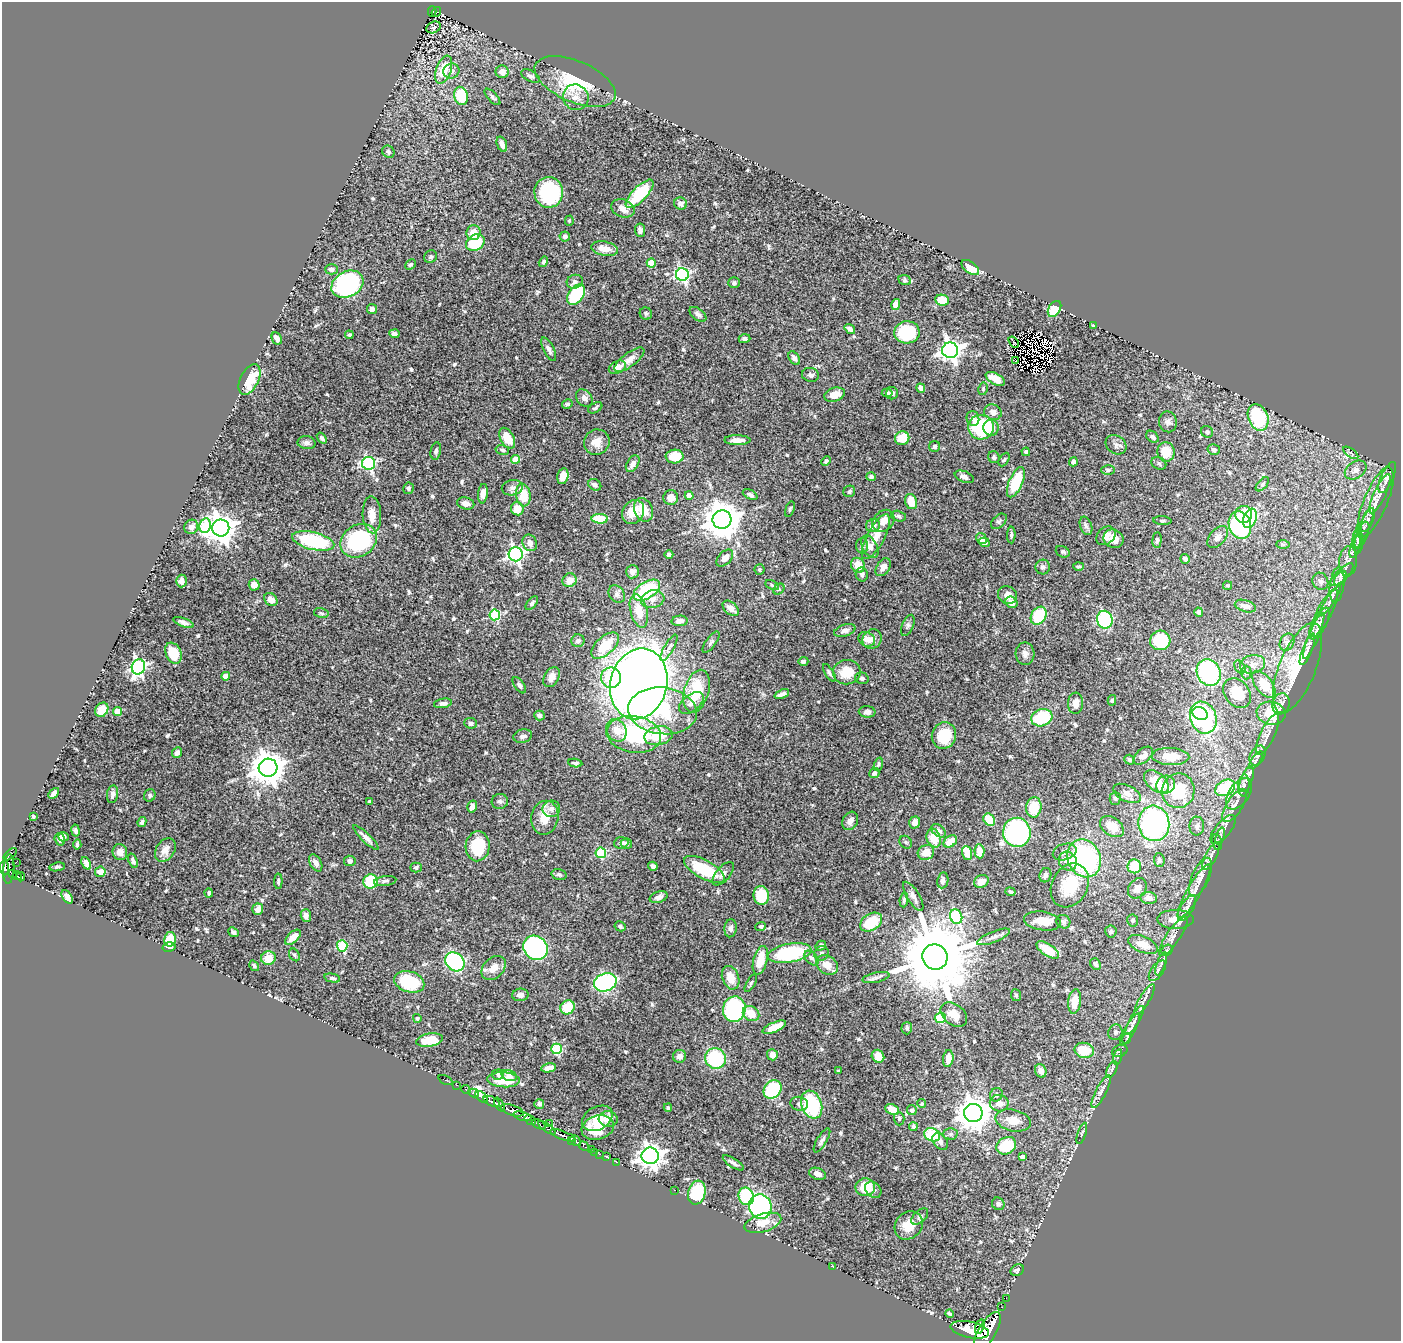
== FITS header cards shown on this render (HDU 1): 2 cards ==
NAXIS1  =                 1399
NAXIS2  =                 1339

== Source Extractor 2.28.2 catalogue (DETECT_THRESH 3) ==
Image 1399 x 1339 px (HDU 1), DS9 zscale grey, 1 PNG px = 1 image px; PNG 1403 x 1343 px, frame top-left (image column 1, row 1339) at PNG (2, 2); each listed source drawn as its Kron ellipse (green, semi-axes under 4 px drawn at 4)
Background 0.424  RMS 0.021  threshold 0.0624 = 3 sigma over >= 5 px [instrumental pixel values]
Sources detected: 613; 13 with non-positive FLUX_AUTO (blend fragments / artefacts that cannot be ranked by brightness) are neither listed nor drawn; of the other 600, the 500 brightest by FLUX_AUTO listed and drawn (100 fainter detections omitted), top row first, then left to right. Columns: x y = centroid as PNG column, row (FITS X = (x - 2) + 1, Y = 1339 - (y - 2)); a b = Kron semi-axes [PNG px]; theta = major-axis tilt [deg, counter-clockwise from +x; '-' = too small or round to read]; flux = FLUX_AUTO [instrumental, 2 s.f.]
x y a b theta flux
432 11 5 4 - 80
436 12 5 3 - 40
434 27 7 5 25 2.6
444 70 15 7 70 37
451 71 8 7 - 4.7
502 72 6 6 - 9.8
531 76 10 5 -28 4.3
575 82 43 20 -23 73
461 96 9 7 -73 51
492 97 10 4 -47 3.5
576 97 13 12 - 13
502 144 8 5 -70 7.7
388 152 6 5 - 3
549 192 15 14 - 120
640 194 18 7 46 72
681 203 6 6 - 6.7
623 208 12 8 -21 12
569 221 5 4 - 2.2
640 230 7 5 -83 4.3
474 233 7 7 - 15
565 236 5 5 - 3.6
475 243 10 7 31 57
604 249 13 7 -11 14
430 257 7 6 - 2.9
543 262 5 4 - 2.6
651 263 4 4 - 36
410 265 6 4 44 2.7
970 267 10 5 -38 20
331 269 6 5 - 4.6
682 275 6 6 - 280
905 280 6 5 - 2.4
575 282 8 7 - 5
734 283 6 5 - 3.1
347 284 17 12 28 240
576 295 11 7 52 93
942 300 7 5 -10 24
896 304 5 4 - 11
372 309 5 5 - 5.1
1054 309 9 5 57 39
646 314 6 6 - 2.9
698 314 10 5 -38 5.1
1093 325 3 3 - 3
850 329 6 4 -36 4.6
907 332 13 11 6 66
394 334 5 3 - 4.7
349 335 4 3 - 2.8
277 338 6 4 -63 6.3
744 339 6 4 1 3.9
1014 342 6 3 -51 12
549 349 13 5 -63 5.8
950 350 8 8 - 830
794 358 7 5 -57 4.8
629 360 18 7 37 12
1015 361 3 2 - 2.9
617 367 9 6 26 13
810 375 8 7 - 4.5
249 379 16 9 64 46
995 379 10 5 -28 18
921 388 5 4 - 8
983 389 6 4 79 2.3
887 393 5 4 - 2.4
892 393 6 6 - 3.5
835 395 10 7 17 16
584 398 10 7 -51 6.9
567 404 5 4 - 2.9
595 408 8 4 31 3.2
993 412 9 7 -19 7.6
1258 417 14 10 -69 100
973 418 8 6 -75 6.3
1168 422 10 9 - 5.5
981 427 12 12 - 120
991 428 8 7 - 14
1207 432 6 5 - 3.5
1152 437 7 5 -39 4
322 438 6 4 -52 3.6
507 438 11 6 -61 25
902 438 7 6 - 25
737 440 13 5 0 11
597 442 13 12 - 15
307 443 9 6 -9 4.9
1116 445 11 9 -34 6
935 446 5 5 - 2.8
502 450 7 4 -14 2.8
1214 450 6 5 - 3.6
436 451 9 5 78 3.6
1026 452 4 4 - 3.5
1166 452 9 8 - 27
1351 453 8 4 -36 3.1
675 456 9 7 3 27
994 457 6 5 - 3.7
516 459 4 4 - 29
1004 460 7 4 61 2.2
826 461 5 4 - 2.3
1073 462 4 4 - 5.1
369 463 7 6 - 230
1159 463 8 6 -26 2.8
633 464 9 5 57 7.7
1108 470 7 4 -1 2.4
1356 470 11 8 33 9.2
563 476 8 5 77 13
871 477 5 4 - 3.6
964 477 10 5 -22 5.4
1387 478 17 6 66 7.2
1016 482 16 6 66 58
1262 484 8 4 48 3
595 485 7 5 -33 4.7
408 488 6 5 - 2.8
512 488 10 7 11 5.9
849 491 6 5 - 2.7
483 494 10 5 83 7.9
1380 494 21 6 65 10
523 495 11 7 -81 32
689 495 4 4 - 15
750 495 8 4 -29 3.9
671 498 7 7 - 10
911 502 8 6 -71 24
1376 502 37 11 67 25
466 503 9 6 -13 7.4
517 509 6 6 - 18
790 509 8 4 73 2.3
644 510 12 9 -65 27
633 512 12 10 58 27
372 515 18 9 -87 18
1244 515 8 8 - 29
898 516 8 5 -15 2.9
1250 518 10 6 69 75
600 519 8 5 -1 38
722 520 9 9 - 3500
1162 520 9 3 -4 2.1
1368 520 13 5 67 5.1
883 521 12 9 46 14
999 521 9 6 43 3.4
1240 525 14 11 -72 200
205 526 7 5 79 68
873 526 7 6 - 11
1086 526 9 6 -69 4.3
191 527 7 6 - 7.7
221 528 8 8 - 1800
1364 528 21 5 68 7.6
1011 535 8 4 89 3.1
1361 535 14 6 65 7
1106 536 10 8 40 8.7
876 537 25 8 62 21
1218 537 13 8 49 6.9
981 538 6 4 -58 8.9
1114 539 10 9 - 19
1157 540 8 4 86 2.9
313 541 21 8 -14 110
359 541 19 15 33 170
1358 541 12 5 -90 4.9
984 542 5 4 - 5.2
530 543 8 7 - 9.8
1283 544 7 4 0 2.4
862 545 8 6 88 3.5
870 547 12 7 -61 10
1355 547 11 3 71 4.3
1063 552 7 5 -25 2.9
516 554 7 7 - 360
669 554 4 4 - 3.4
725 558 10 6 46 8.5
1185 559 5 4 - 5
1348 561 15 9 84 8.9
858 565 8 6 -57 22
1078 566 5 4 - 2.3
883 567 10 6 56 9.8
1043 567 7 7 - 4.4
759 570 5 5 - 2.3
632 572 7 6 - 6.9
862 575 7 6 - 3.5
1342 575 15 5 44 6.8
1340 579 8 5 54 3.3
570 580 7 6 - 14
181 581 6 5 - 5.8
1320 581 9 7 -61 6
254 585 5 5 - 14
772 585 7 4 -25 2.5
1227 585 4 4 - 2.2
1337 585 18 7 82 10
779 589 6 5 - 2.6
647 590 15 8 32 100
617 594 9 7 -51 5.8
1008 595 10 8 -26 9.4
271 599 7 5 -46 10
653 599 12 8 13 10
1330 601 17 4 56 6.6
1011 602 6 5 - 11
532 603 8 4 49 3.3
1245 606 11 6 -15 7
731 608 9 6 -42 7.2
639 611 17 8 -75 24
1199 612 5 4 - 3.2
321 613 7 4 -11 2.6
1324 613 26 7 62 16
495 615 5 5 - 110
1039 616 10 7 57 73
1105 620 9 8 - 100
680 621 8 5 4 8.2
183 622 11 4 -21 4.7
1319 623 17 6 62 9.9
908 625 11 5 68 3.7
845 630 11 5 17 5.3
1314 636 24 5 67 10
867 639 8 7 - 11
872 639 10 9 - 8.2
1160 640 10 9 - 68
578 641 6 6 - 5.6
711 642 12 5 55 3.5
1287 642 9 7 62 5.7
605 646 17 9 43 38
669 648 15 5 60 5.3
1307 649 17 5 68 8.1
173 653 11 7 -66 26
1025 654 11 9 -88 7.3
803 661 5 4 - 3.4
1252 664 12 9 13 11
138 667 8 6 68 360
1240 667 7 4 -59 2.3
1297 668 48 18 68 92
847 672 14 12 8 29
1209 672 14 11 -63 160
829 673 10 4 -59 3.4
1246 673 7 5 88 2.9
226 676 4 4 - 18
551 677 11 7 60 11
611 678 10 10 - 51
862 678 7 5 -16 3.5
639 684 36 28 75 2000
1264 684 16 8 -53 34
519 685 9 5 -54 3.9
697 691 22 12 74 57
1237 693 16 12 -50 33
782 694 8 4 21 5.9
1112 700 5 4 - 2.1
443 703 9 4 9 4.8
691 703 14 8 38 9.4
1076 703 10 7 86 9.9
1281 704 11 8 73 6.9
102 710 7 6 - 16
662 711 34 23 -6 99
117 712 4 4 - 37
867 712 8 5 -4 4.7
1200 713 8 6 -27 78
1271 713 14 11 -10 39
539 715 5 4 - 3.4
1042 718 11 8 18 67
1203 718 16 13 -70 200
471 723 6 5 - 3.8
616 730 12 9 -59 16
634 734 27 18 -9 130
944 735 13 12 - 53
1267 735 22 7 65 11
523 736 9 6 15 5.7
658 736 14 9 11 41
177 753 6 4 66 4.9
1143 756 11 6 41 7.2
1171 756 19 8 -2 28
1257 756 10 7 61 5.5
1129 760 5 4 - 3.3
1256 760 10 4 55 2.9
575 763 7 3 -8 2.8
878 764 7 4 71 2.3
268 768 9 9 - 2500
874 773 5 4 - 3.4
1247 779 13 6 70 7.8
1156 782 14 9 -38 33
1166 785 10 8 34 8.6
1244 785 11 5 85 4.6
1225 788 11 7 29 76
1178 791 17 16 - 59
54 793 6 4 45 6.8
1127 793 15 8 -26 9.1
113 794 9 5 81 4.9
1239 794 18 10 54 13
150 795 6 5 - 2.8
1115 798 6 5 - 2.5
369 801 3 3 - 3.3
500 801 8 7 - 3.9
1234 806 19 8 57 12
472 807 6 5 - 7.4
1034 807 10 7 83 40
551 809 9 8 - 7.9
33 816 3 3 - 2.8
545 818 17 13 78 24
989 820 7 5 -52 41
850 821 10 7 61 7
142 822 5 3 - 3.3
915 822 6 5 - 7.9
1154 823 18 15 -83 260
1197 826 9 7 89 5.1
1112 827 13 9 -35 20
1223 829 17 7 50 8.2
76 831 6 4 -80 3.7
938 831 8 5 -39 5.9
1017 832 14 13 - 170
1220 836 9 3 73 2.3
63 837 5 4 - 4.2
366 837 17 4 -44 7.4
934 838 9 7 -73 28
60 839 6 5 - 5.7
950 841 7 5 33 21
906 842 7 5 -45 2.3
1217 842 8 5 -76 2.7
621 843 7 5 3 4.4
77 844 5 3 - 2.7
626 844 6 5 - 4.4
478 846 15 12 85 62
165 850 13 9 57 10
979 851 7 5 -87 16
120 852 8 7 - 7.7
926 852 8 7 - 16
1065 852 12 8 17 7.6
601 853 5 5 - 88
967 853 7 4 -73 28
10 854 8 4 43 26
1211 856 15 5 62 6.7
1084 858 19 16 -65 220
1159 860 7 5 -84 2.9
133 861 7 4 -70 3.5
350 861 6 5 - 5.4
1068 861 10 9 - 13
16 862 2 2 - 25
86 863 6 4 -65 4.9
316 863 9 5 -61 8
653 866 5 4 - 5.4
1134 866 7 7 - 39
57 867 7 3 11 2.5
416 867 6 5 - 3.2
4 868 7 3 -85 270
9 869 15 5 86 320
704 869 22 9 -29 75
100 872 5 5 - 8.7
13 874 4 3 - 54
723 874 14 7 49 7.5
559 875 8 5 -15 3
1045 875 7 6 - 3.4
17 876 4 3 - 100
21 877 4 3 - 75
1200 877 21 8 67 14
943 880 8 5 81 4.6
278 881 7 3 89 2.9
371 881 7 7 - 61
385 881 11 5 7 4.3
981 882 8 6 26 11
1070 885 23 18 62 50
1137 888 11 8 55 9.8
1194 891 31 7 60 15
1011 892 5 3 - 2.5
209 893 4 3 - 3.1
761 895 9 7 -83 48
913 896 16 6 -59 6.9
67 897 7 4 -55 7.7
659 897 9 5 18 5.9
1149 898 8 6 -6 11
904 900 7 4 84 2.6
1187 908 14 6 59 6.1
258 909 6 5 - 9.1
306 915 6 5 - 6.3
956 917 7 6 - 150
1175 919 18 9 0 19
1133 920 6 5 - 3.7
1042 921 18 9 -8 19
871 922 12 8 32 52
1063 922 7 6 - 3.5
620 926 6 5 - 2.6
761 926 5 4 - 2.6
731 928 9 6 85 5.2
1111 931 6 5 - 3.1
233 932 5 4 - 3.4
1173 936 23 7 56 11
293 937 9 5 44 13
994 937 17 5 22 6.7
170 939 7 5 78 30
1143 944 16 7 -23 22
342 946 5 5 - 86
821 946 5 4 - 3.6
169 947 7 4 13 4.6
535 948 13 11 -44 290
1048 950 13 6 -34 31
1167 950 6 5 - 2.4
790 953 22 9 10 120
821 953 8 7 - 4.2
294 955 7 5 -60 2.5
935 957 13 12 - 20000
268 958 7 7 - 19
811 958 8 5 -47 3.6
760 960 15 7 75 25
455 962 10 8 -42 210
1096 964 6 5 - 3.8
1161 964 12 4 71 4.3
827 965 12 9 -33 17
254 966 6 4 -58 2.3
494 968 14 10 45 14
1157 971 12 6 55 5.3
876 977 13 5 12 5.2
332 978 8 4 -13 3.1
731 978 12 8 -69 20
409 982 15 10 -17 77
605 982 11 9 20 200
751 983 10 3 60 2.3
520 995 8 6 4 5.9
1016 995 6 5 - 2.4
1145 1000 18 5 59 7.4
1075 1001 12 6 82 22
568 1007 7 6 - 37
734 1009 13 11 77 170
751 1014 9 7 -33 25
954 1014 15 10 -38 16
417 1018 4 4 - 2.2
940 1018 5 5 - 78
1135 1020 16 5 61 7.4
774 1027 13 5 24 24
907 1028 6 5 - 2.6
1130 1029 18 5 61 7.8
1115 1032 8 7 - 3.9
1127 1039 5 3 - 2.1
430 1040 14 6 10 24
556 1049 5 5 - 120
1084 1050 9 7 -12 35
1120 1051 8 6 24 3.5
772 1055 5 5 - 10
679 1056 7 6 - 6.6
878 1056 7 6 - 19
1118 1057 8 3 77 2.2
715 1058 11 10 - 93
948 1058 8 5 83 11
548 1068 7 4 11 9.6
1112 1069 9 5 64 3.7
838 1071 3 3 - 2.2
1041 1071 7 5 -69 8.8
498 1074 6 5 - 2.5
509 1075 8 5 -17 5.9
445 1080 7 3 -25 18
504 1080 16 7 -3 33
456 1085 3 2 - 12
466 1089 5 3 - 32
773 1089 10 8 52 100
1101 1091 18 5 63 8.1
474 1093 5 3 - 86
996 1095 7 6 - 3.5
481 1097 7 4 -43 200
492 1101 9 4 -26 620
999 1103 9 8 - 10
499 1104 7 3 -63 260
539 1104 5 5 - 3.4
799 1104 9 7 -15 4.9
922 1104 4 4 - 2.6
812 1105 14 10 -69 100
668 1108 4 4 - 2.2
512 1110 12 5 -18 1000
892 1110 7 5 -26 22
912 1110 5 5 - 4
973 1113 9 9 - 2600
522 1116 9 3 -17 360
597 1118 16 11 29 21
608 1119 9 8 - 16
899 1119 7 5 -89 2.7
530 1120 6 3 -36 170
1013 1120 18 10 -13 19
549 1123 2 2 - 12
539 1124 7 3 -27 270
913 1127 4 4 - 3.7
547 1128 10 3 -35 120
598 1128 16 12 17 28
1082 1133 11 3 72 2.7
950 1134 7 5 -1 3.1
563 1135 13 3 -20 740
932 1135 8 6 -22 49
571 1140 4 3 - 160
822 1140 14 5 59 4.6
576 1141 6 4 -48 470
940 1141 9 6 -50 6.5
584 1146 6 3 -31 48
1006 1146 10 8 31 53
591 1149 3 2 - 15
595 1152 2 2 - 7.9
599 1154 3 2 - 24
650 1156 8 8 - 1200
606 1157 3 2 - 8.5
1022 1157 4 4 - 5.8
616 1162 3 2 - 20
733 1163 12 4 -32 4.8
818 1174 9 5 -20 8.3
865 1187 9 9 - 33
674 1190 3 2 - 250
873 1190 9 7 -48 5.3
697 1193 12 8 74 66
746 1196 9 7 -68 80
998 1204 7 6 - 4.3
760 1207 12 11 - 220
920 1216 10 5 42 3.9
763 1223 19 9 16 19
909 1225 15 13 45 25
833 1266 3 3 - 15
1017 1270 7 5 30 4.1
1006 1298 2 2 - 8.2
1002 1307 2 2 - 5
949 1314 4 3 - 2.1
980 1327 8 3 73 560
970 1330 19 8 -12 3000
987 1332 22 9 60 3200
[100 fainter detections neither listed nor drawn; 13 non-positive-flux detections neither listed nor drawn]